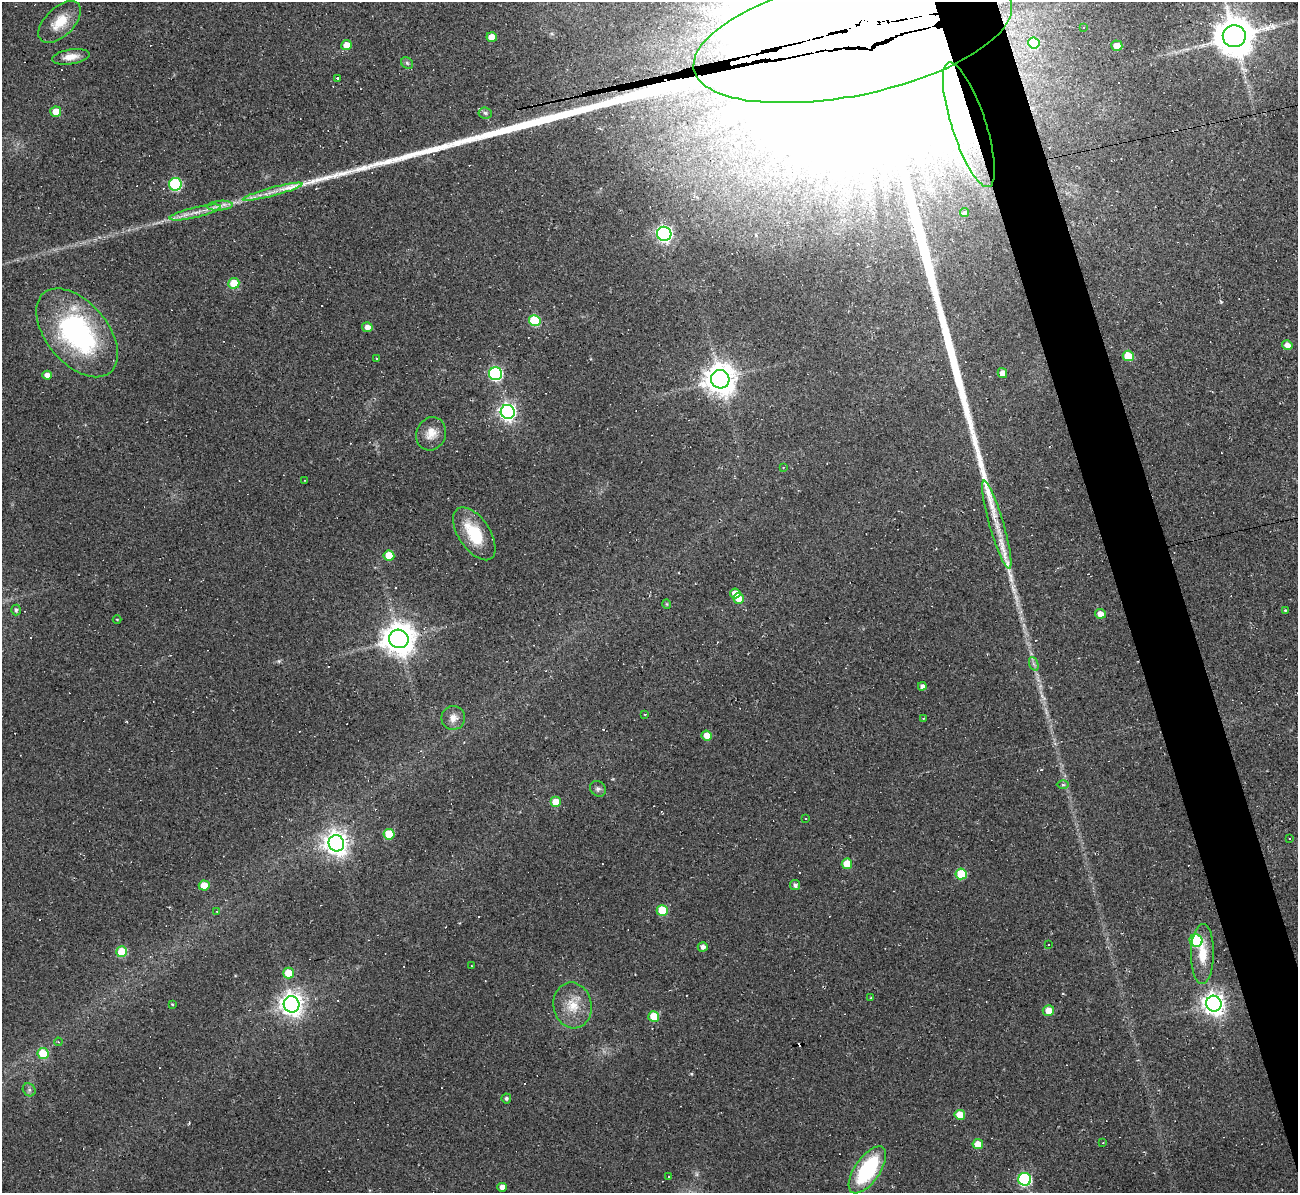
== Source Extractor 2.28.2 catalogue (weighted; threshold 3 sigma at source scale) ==
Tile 6 of 4 x 4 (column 2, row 2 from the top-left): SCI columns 1297-2592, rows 2524-3714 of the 5185 x 5166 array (HDU 1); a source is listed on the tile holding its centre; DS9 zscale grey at full resolution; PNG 1300 x 1195 px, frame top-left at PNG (2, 2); each listed source drawn as its Kron ellipse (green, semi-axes under 4 px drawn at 4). Shown black and unused: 4% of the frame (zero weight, under 2 of 3 exposures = <1% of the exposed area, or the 3 px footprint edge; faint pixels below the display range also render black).
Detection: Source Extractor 2.28.2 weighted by HDU 2 'WHT'; one run over the whole footprint, this tile lists its part. Background 0.105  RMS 0.013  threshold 0.0569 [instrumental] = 3 sigma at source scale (4.5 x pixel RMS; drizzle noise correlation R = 1.50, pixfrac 1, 0.05/0.05 arcsec/px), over >= 5 px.
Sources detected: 127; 1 too faint to see at this stretch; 2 inside a brighter object's white glare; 31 cosmic-ray / hot-pixel residue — neither listed nor drawn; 3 inside a brighter listed object's ellipse — not listed separately; the other 90 listed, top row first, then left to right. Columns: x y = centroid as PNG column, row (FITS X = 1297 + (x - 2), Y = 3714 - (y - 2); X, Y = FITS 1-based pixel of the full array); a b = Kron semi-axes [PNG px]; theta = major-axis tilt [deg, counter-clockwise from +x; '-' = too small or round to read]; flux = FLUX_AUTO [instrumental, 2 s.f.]
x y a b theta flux
60 22 26 14 44 29
1084 28 4 4 - 1.9
1234 36 11 11 - 4100
492 37 5 5 - 15
853 37 162 59 12 690000
1034 43 5 5 - 52
346 45 5 5 - 13
1117 46 5 5 - 14
71 57 19 7 9 14
407 63 6 5 - 2.5
338 78 3 3 - 9.2
56 112 5 5 - 17
485 113 7 5 -7 2.9
969 125 65 17 -72 89
175 184 6 6 - 130
273 192 31 4 15 13
220 206 13 5 5 6.6
195 212 26 5 13 14
964 213 4 4 - 3.1
664 234 7 7 - 370
234 283 5 5 - 28
535 321 6 5 - 65
367 327 5 5 - 7.8
77 333 52 30 -50 240
1287 345 5 5 - 8.6
1128 356 5 5 - 32
376 358 3 2 - 0.99
1002 373 5 4 - 7.4
496 374 6 6 - 190
47 375 4 4 - 9.4
720 379 9 9 - 2100
508 412 7 7 - 500
431 434 17 14 67 16
783 467 4 3 - 1.1
305 480 3 2 - 0.73
997 525 46 7 -74 28
474 534 30 15 -56 51
389 556 5 5 - 28
735 593 5 5 - 13
738 598 5 5 - 14
667 604 5 4 - 1.4
16 610 5 5 - 3
1285 610 3 3 - 1.4
1100 614 5 5 - 10
117 619 4 3 - 1.1
399 639 10 9 - 2400
1034 664 7 4 -70 3.1
922 686 4 4 - 5.1
645 714 4 2 - 1
453 718 12 12 - 11
923 718 3 2 - 1
707 735 5 5 - 16
1063 785 6 4 -1 1.9
598 789 8 7 - 3.7
555 802 5 5 - 18
806 819 2 2 - 1.1
389 834 5 5 - 35
1289 838 3 3 - 3.6
336 843 8 8 - 1100
847 864 5 5 - 24
961 874 5 5 - 51
795 885 5 5 - 4.4
204 886 5 5 - 22
662 910 5 5 - 41
217 911 3 3 - 1.2
1196 940 6 6 - 81
1048 944 3 2 - 0.85
703 947 5 4 - 6
122 952 5 5 - 41
1202 954 30 11 89 27
471 966 3 2 - 1.7
288 973 5 5 - 25
871 998 3 3 - 1.2
172 1004 4 3 - 1.1
291 1004 8 8 - 1000
1214 1004 8 7 - 960
573 1005 23 19 -79 29
1048 1010 5 5 - 16
654 1017 5 5 - 34
58 1042 4 3 - 1.2
43 1053 6 5 - 40
29 1090 7 6 - 3.2
506 1098 5 5 - 2.5
960 1115 5 5 - 19
1103 1143 3 2 - 0.77
978 1144 5 5 - 19
867 1170 27 12 55 110
669 1177 3 2 - 2.2
1025 1179 6 6 - 160
502 1187 4 4 - 8.7
Overlapping masked pixels (flux is a lower limit): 2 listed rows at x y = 853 37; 969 125
Isophote crosses this tile's border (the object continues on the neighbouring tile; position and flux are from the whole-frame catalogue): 1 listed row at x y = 853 37